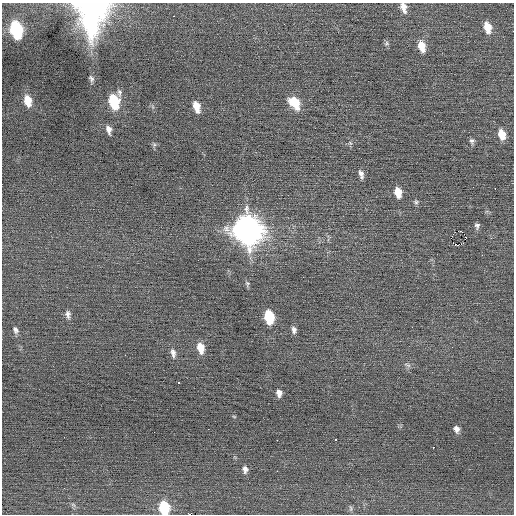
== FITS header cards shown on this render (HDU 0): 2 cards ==
NAXIS1  =                  512 / Axis length
NAXIS2  =                  512 / Axis length

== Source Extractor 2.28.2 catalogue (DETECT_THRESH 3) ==
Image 512 x 512 px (HDU 0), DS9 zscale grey, 1 PNG px = 1 image px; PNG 516 x 516 px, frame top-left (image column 1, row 512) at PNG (2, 3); no overlay
Background 0.0266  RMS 0.77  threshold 2.32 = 3 sigma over >= 5 px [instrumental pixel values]
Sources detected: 56; all 56 listed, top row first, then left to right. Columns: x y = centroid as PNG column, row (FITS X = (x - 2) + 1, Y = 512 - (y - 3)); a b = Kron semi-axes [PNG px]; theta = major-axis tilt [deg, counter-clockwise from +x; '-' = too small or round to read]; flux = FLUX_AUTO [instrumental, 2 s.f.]
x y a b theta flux
404 8 12 7 -75 400
92 14 34 25 86 11000
173 16 3 2 - 61
488 27 13 8 -77 710
16 30 12 7 -76 6400
386 43 7 6 - 120
422 46 12 7 -75 750
91 78 8 5 -60 130
119 92 10 5 88 160
120 99 3 3 - 140
28 101 12 7 -77 780
113 101 12 7 -75 2600
295 103 14 9 -54 1300
196 107 11 6 -74 610
441 121 2 2 - 40
109 130 9 5 -75 270
502 134 11 7 -76 750
472 141 7 6 - 140
350 143 6 4 -45 79
154 145 6 5 - 96
361 174 11 5 -74 230
473 187 2 2 - 29
495 188 2 2 - 83
398 192 10 7 -78 710
416 202 7 6 - 100
254 215 3 2 - 620
477 226 7 6 - 150
247 230 15 12 -70 55000
458 231 3 2 - 1000
465 238 3 2 - 28
458 245 4 3 - 2100
247 284 8 6 -85 110
68 314 11 6 -83 210
269 317 10 7 -80 2600
412 327 2 2 - 98
15 330 9 6 -64 180
294 330 9 6 -78 200
201 348 12 7 -80 700
173 353 12 7 -80 240
125 355 2 2 - 84
407 365 11 3 -27 110
178 383 3 3 - 240
279 393 8 6 -82 260
234 416 6 3 -20 45
208 429 2 2 - 56
456 429 8 6 -69 230
64 437 2 2 - 24
277 440 2 2 - 360
336 440 3 2 - 350
433 447 2 2 - 250
245 469 9 6 -82 210
277 471 2 2 - 160
73 505 8 4 -37 100
164 508 10 7 -80 2600
351 508 9 5 -86 100
190 514 2 2 - 650
At the frame edge (FLAGS 8, measured only in part): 4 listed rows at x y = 404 8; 92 14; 164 508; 190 514